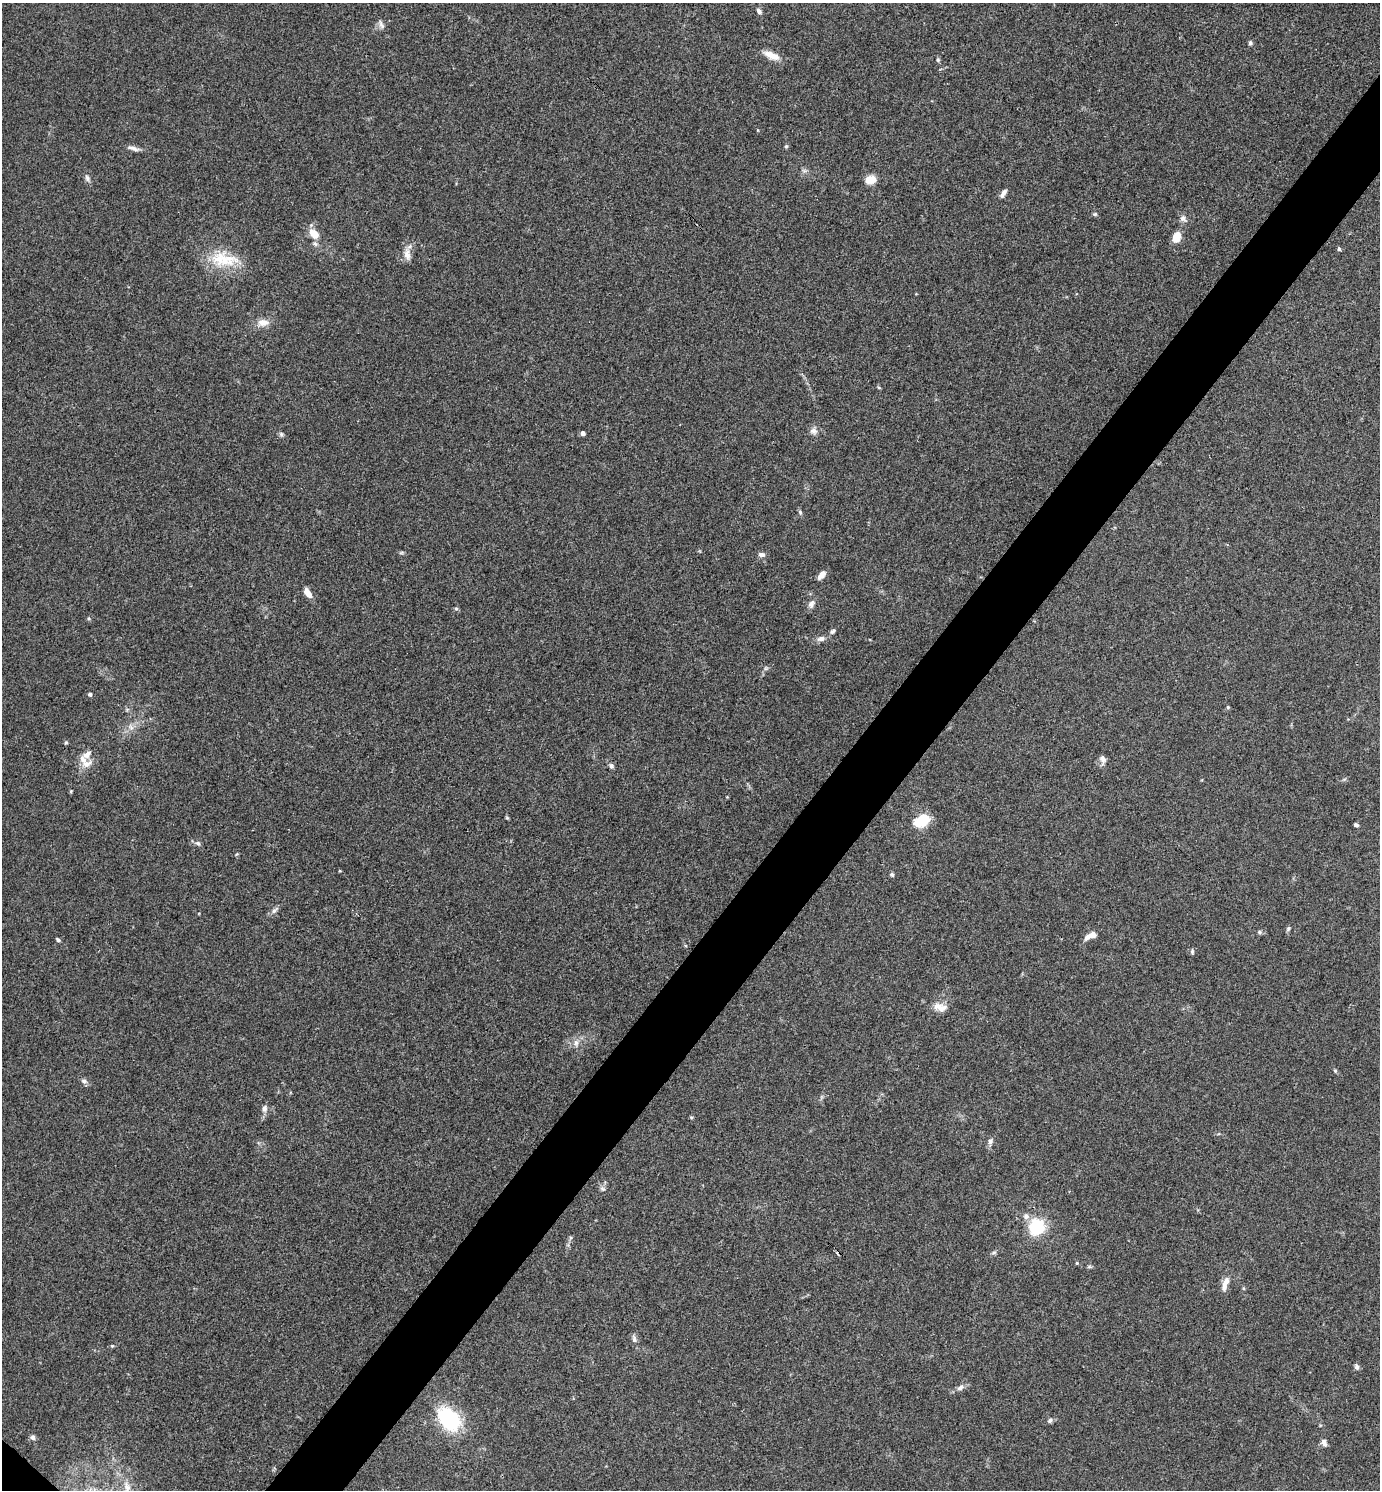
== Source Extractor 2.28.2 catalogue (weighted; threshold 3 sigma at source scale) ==
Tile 10 of 4 x 4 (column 2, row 3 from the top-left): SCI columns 1532-2909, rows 1491-2978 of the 5959 x 5956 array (HDU 1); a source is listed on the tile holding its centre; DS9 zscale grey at full resolution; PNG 1382 x 1492 px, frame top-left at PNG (2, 3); no overlay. Shown black and unused: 5% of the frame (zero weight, under 3 of 4 exposures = <1% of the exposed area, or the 3 px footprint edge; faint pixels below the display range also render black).
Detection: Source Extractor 2.28.2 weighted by HDU 2 'WHT'; one run over the whole footprint, this tile lists its part. Background 0.0891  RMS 0.0065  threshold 0.0292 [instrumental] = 3 sigma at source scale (4.5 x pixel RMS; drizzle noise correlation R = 1.50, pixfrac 1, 0.05/0.05 arcsec/px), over >= 5 px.
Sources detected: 78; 1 cosmic-ray / hot-pixel residue — not listed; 3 inside a brighter listed object's ellipse — not listed separately; the other 74 listed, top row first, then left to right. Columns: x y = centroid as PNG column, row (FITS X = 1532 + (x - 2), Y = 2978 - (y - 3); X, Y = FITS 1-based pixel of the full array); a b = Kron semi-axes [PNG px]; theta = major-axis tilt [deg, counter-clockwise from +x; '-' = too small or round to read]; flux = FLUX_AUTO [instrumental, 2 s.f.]
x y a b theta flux
759 11 7 5 -51 1.8
381 25 14 5 -66 2.4
1250 43 5 5 - 1.3
772 55 22 8 -22 6.9
938 60 6 5 - 0.99
758 130 4 3 - 0.51
786 146 5 5 - 0.81
133 148 17 5 -16 3
87 178 10 5 -75 1.9
870 180 12 9 11 6.7
1003 193 11 5 58 2.8
1095 214 6 5 - 0.94
1183 218 9 8 - 2.4
314 234 17 10 -46 6.9
1176 237 11 7 63 10
1339 249 5 4 - 1.1
407 255 15 8 -80 4.7
226 260 36 19 2 22
263 322 15 9 0 5.3
879 388 5 3 - 0.6
813 431 10 9 - 2.9
583 433 4 4 - 2.9
281 434 7 5 -47 1.2
800 512 6 5 - 1
761 554 8 6 -6 2.3
822 575 11 5 51 4.2
307 593 11 6 -52 5.1
811 604 10 8 65 3
456 609 6 4 -1 0.86
833 631 8 5 43 1.6
821 639 10 7 12 2.9
90 694 5 4 - 1.4
1228 707 4 4 - 0.72
131 727 8 5 -31 2.2
66 742 6 4 0 0.74
87 754 14 8 37 4.3
1103 759 10 8 -64 2.6
87 764 16 8 27 5
611 766 7 6 - 1.6
71 791 5 4 - 0.63
507 818 6 3 -19 0.66
922 820 12 8 31 25
1356 825 6 4 -21 1.3
198 843 7 5 -47 1.6
340 871 3 3 - 0.55
892 875 6 4 -42 1
274 911 10 4 45 1.9
1288 928 6 5 - 1.1
1259 932 6 5 - 1.1
1091 935 13 5 24 6.9
58 940 5 4 - 1.2
1192 951 6 5 - 1.1
937 1006 13 9 11 4.6
576 1042 9 6 74 2.6
1335 1071 5 4 - 0.82
84 1081 8 5 -1 1.8
264 1109 10 7 90 2.4
990 1141 8 7 - 2
602 1189 7 5 -20 1.5
1026 1216 9 8 - 3.1
1037 1227 6 6 - 200
994 1252 6 5 - 1.1
1077 1263 5 4 - 0.63
1089 1267 6 4 18 0.86
1225 1283 20 7 71 5.4
634 1339 11 6 -81 2.3
112 1346 5 4 - 0.78
1356 1367 7 6 - 1.6
960 1388 10 6 33 2.5
449 1419 29 20 -48 43
1050 1420 7 5 57 1.4
33 1437 6 6 - 1.6
1324 1443 11 6 -67 2.3
127 1487 17 8 -73 6.8
Isophote crosses this tile's border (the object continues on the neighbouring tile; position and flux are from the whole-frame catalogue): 1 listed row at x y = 127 1487